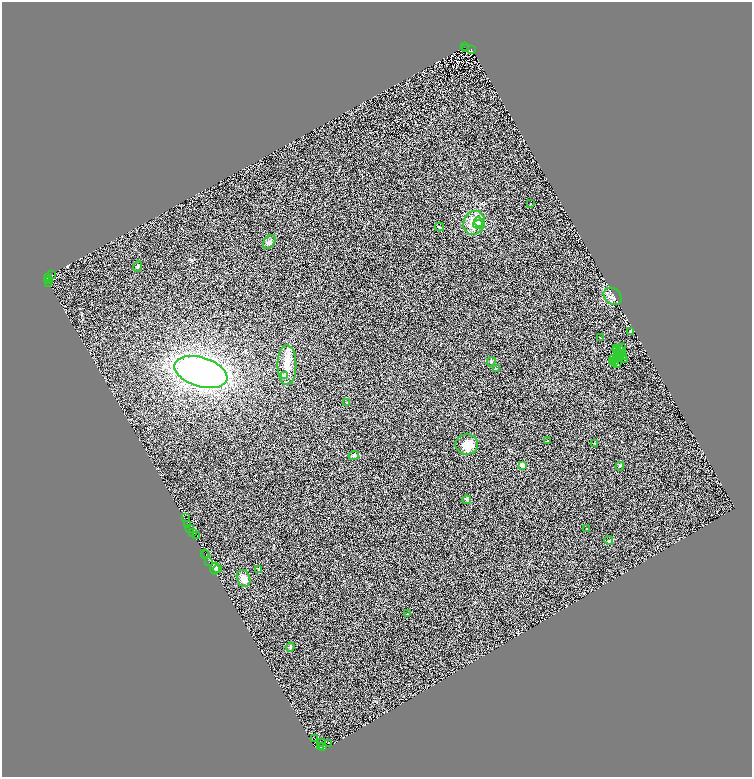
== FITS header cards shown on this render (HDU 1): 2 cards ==
NAXIS1  =                 1500
NAXIS2  =                 1550

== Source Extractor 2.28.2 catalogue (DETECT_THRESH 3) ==
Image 1500 x 1550 px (HDU 1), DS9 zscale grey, zoomed out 1/2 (1 PNG px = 2 x 2 image px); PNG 754 x 779 px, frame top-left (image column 1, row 1549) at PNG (2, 2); each listed source drawn as its Kron ellipse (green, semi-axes under 4 px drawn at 4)
Background 0.647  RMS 0.5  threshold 1.51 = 3 sigma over >= 5 px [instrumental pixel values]
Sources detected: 110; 43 cannot appear on this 1/2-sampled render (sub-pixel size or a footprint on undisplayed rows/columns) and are neither listed nor drawn; the other 67 listed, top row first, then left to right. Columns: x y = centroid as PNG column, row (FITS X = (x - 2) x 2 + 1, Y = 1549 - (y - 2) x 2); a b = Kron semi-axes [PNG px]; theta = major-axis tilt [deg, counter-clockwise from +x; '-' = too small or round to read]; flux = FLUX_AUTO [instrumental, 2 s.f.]
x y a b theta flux
464 46 2 2 - 1300
466 48 2 1 - 28
471 49 3 2 - 4800
530 203 2 1 - 22
474 222 12 10 65 1900
479 222 5 4 - 340
478 224 5 4 - 280
440 226 4 2 - 120
269 241 8 5 51 320
138 266 6 3 76 120
51 274 3 3 - 310
49 277 3 2 - 540
47 278 2 1 - 45
50 280 2 1 - 95
49 283 2 1 - 290
613 296 10 7 -40 450
631 331 3 2 - 160
600 337 2 2 - 57
621 347 3 1 - 68
616 348 2 1 - 150
619 349 2 1 - 5.4
616 350 2 1 - 14
619 352 3 2 - 79
622 353 3 1 - 30
617 356 3 2 - 32
623 356 3 2 - 8.7
620 357 3 1 - 26
614 358 3 2 - 54
616 359 3 1 - 32
624 359 2 1 - 20
491 361 5 2 - 55
612 361 2 1 - 40
615 361 3 1 - 41
616 363 5 2 - 82
287 364 20 9 -90 1300
496 368 3 2 - 51
201 372 27 14 -17 38000
285 375 2 2 - 970
347 402 2 2 - 85
547 440 2 2 - 55
595 443 2 2 - 32
467 444 11 10 - 1300
354 455 5 3 - 140
522 465 2 2 - 2300
620 466 4 3 - 91
467 499 4 3 - 120
185 517 2 1 - 110
188 524 2 1 - 390
190 528 2 1 - 230
587 528 2 1 - 46
193 532 2 1 - 65
197 535 2 1 - 54
609 540 4 2 - 90
205 553 2 1 - 100
206 554 2 1 - 57
209 561 2 1 - 41
215 568 6 4 80 200
217 568 4 4 - 170
258 569 3 3 - 68
244 578 9 6 -68 730
407 613 2 2 - 78
290 647 4 4 - 110
315 738 3 2 - 320
322 742 3 2 - 270
328 743 3 2 - 760
320 746 2 1 - 110
323 746 2 1 - 160
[43 sub-pixel or undisplayed-footprint detections neither listed nor drawn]